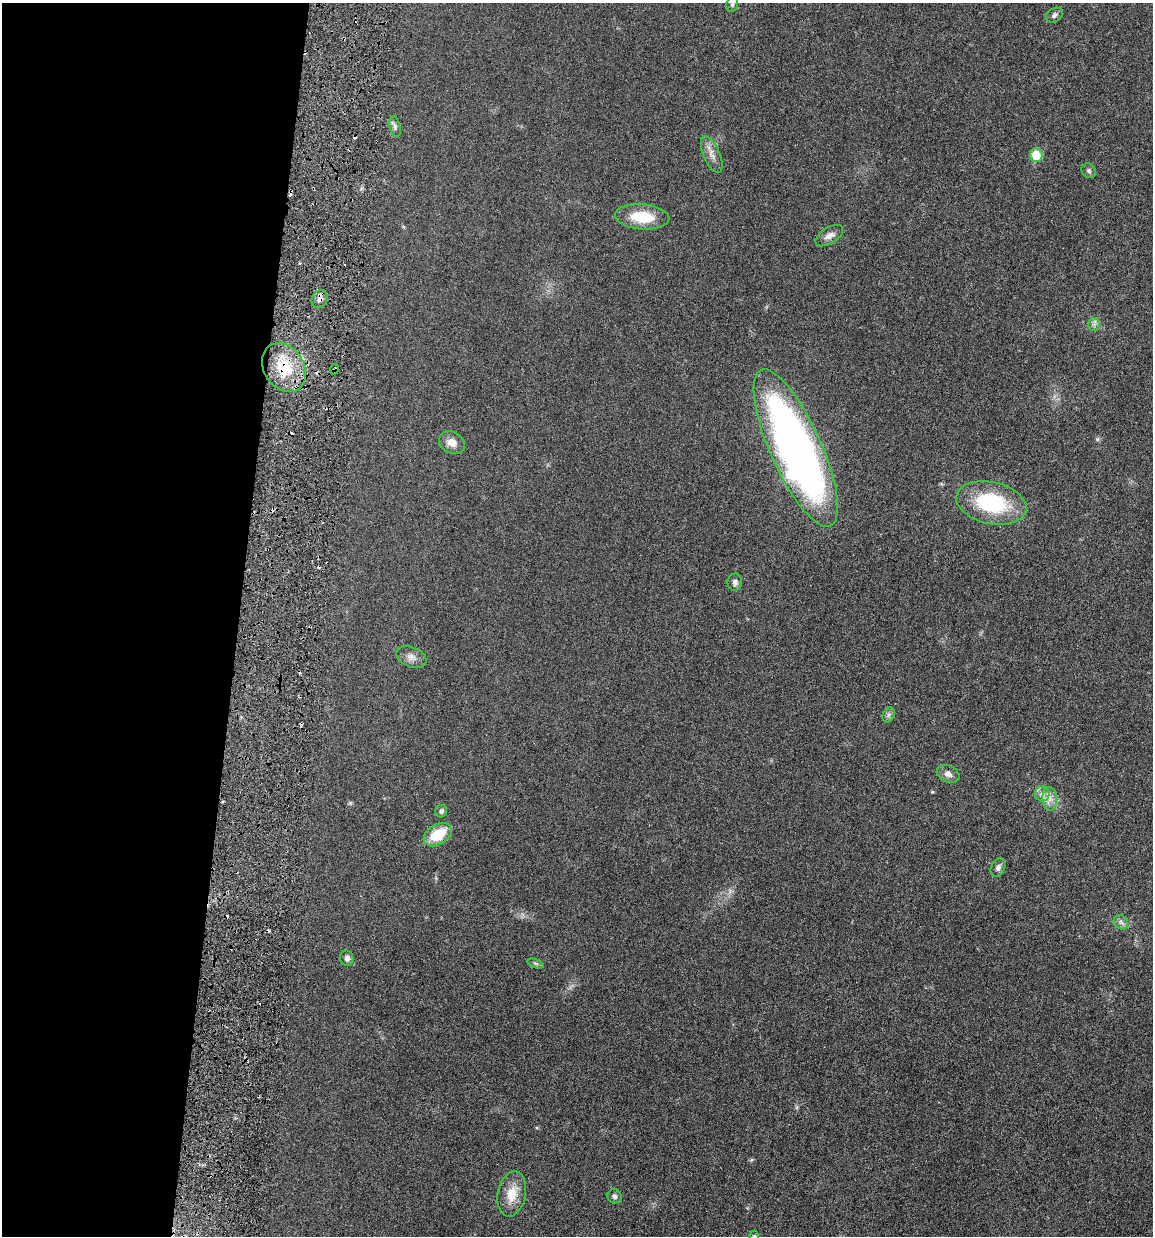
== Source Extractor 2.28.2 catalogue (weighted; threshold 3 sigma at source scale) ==
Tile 5 of 4 x 4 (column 1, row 2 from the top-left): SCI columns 225-1375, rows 2488-3721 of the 4951 x 5000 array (HDU 1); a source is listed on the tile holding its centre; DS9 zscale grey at full resolution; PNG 1155 x 1238 px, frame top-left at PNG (2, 3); each listed source drawn as its Kron ellipse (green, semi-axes under 4 px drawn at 4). Shown black and unused: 21% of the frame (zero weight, under 3 of 6 exposures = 1% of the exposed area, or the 3 px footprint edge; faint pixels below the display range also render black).
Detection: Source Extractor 2.28.2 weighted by HDU 2 'WHT'; one run over the whole footprint, this tile lists its part. Background 0.0394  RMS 0.0043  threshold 0.0178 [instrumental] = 3 sigma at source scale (4.09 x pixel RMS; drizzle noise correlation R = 1.36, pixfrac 0.8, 0.05/0.05 arcsec/px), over >= 5 px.
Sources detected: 38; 8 cosmic-ray / hot-pixel residue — neither listed nor drawn; the other 30 listed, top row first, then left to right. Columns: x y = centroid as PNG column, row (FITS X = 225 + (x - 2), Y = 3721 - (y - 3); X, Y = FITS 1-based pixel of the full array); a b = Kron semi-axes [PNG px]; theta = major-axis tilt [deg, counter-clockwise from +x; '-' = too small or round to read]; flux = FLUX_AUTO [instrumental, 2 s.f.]
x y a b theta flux
732 4 8 5 70 0.83
1054 15 9 6 33 1.2
395 127 10 5 -77 1.1
712 155 19 8 -66 3
1036 155 7 6 - 9.3
1089 171 8 6 -48 0.87
642 217 27 12 -5 12
829 236 15 8 32 2.3
320 299 9 7 63 1.9
1094 324 6 6 - 0.97
284 368 26 20 -56 15
335 369 5 3 - 0.44
452 442 13 10 -30 3.5
796 448 85 25 -66 240
991 503 35 21 -12 30
735 582 9 7 87 1.3
411 657 16 10 -23 2.6
889 715 8 5 61 0.95
948 774 12 8 -26 2
1042 794 7 7 - 1.6
1050 799 12 7 -87 2.6
441 811 6 6 - 1
438 834 15 10 33 11
998 868 9 6 64 1.4
1121 922 8 6 -46 1.2
347 958 8 6 -71 1.4
535 963 8 4 -19 0.66
512 1194 23 14 78 7.2
614 1196 7 6 - 1.1
754 1236 5 5 - 0.57
Overlapping masked pixels (flux is a lower limit): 3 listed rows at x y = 320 299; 284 368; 335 369
Isophote crosses this tile's border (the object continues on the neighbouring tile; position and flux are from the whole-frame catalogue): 1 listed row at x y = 754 1236